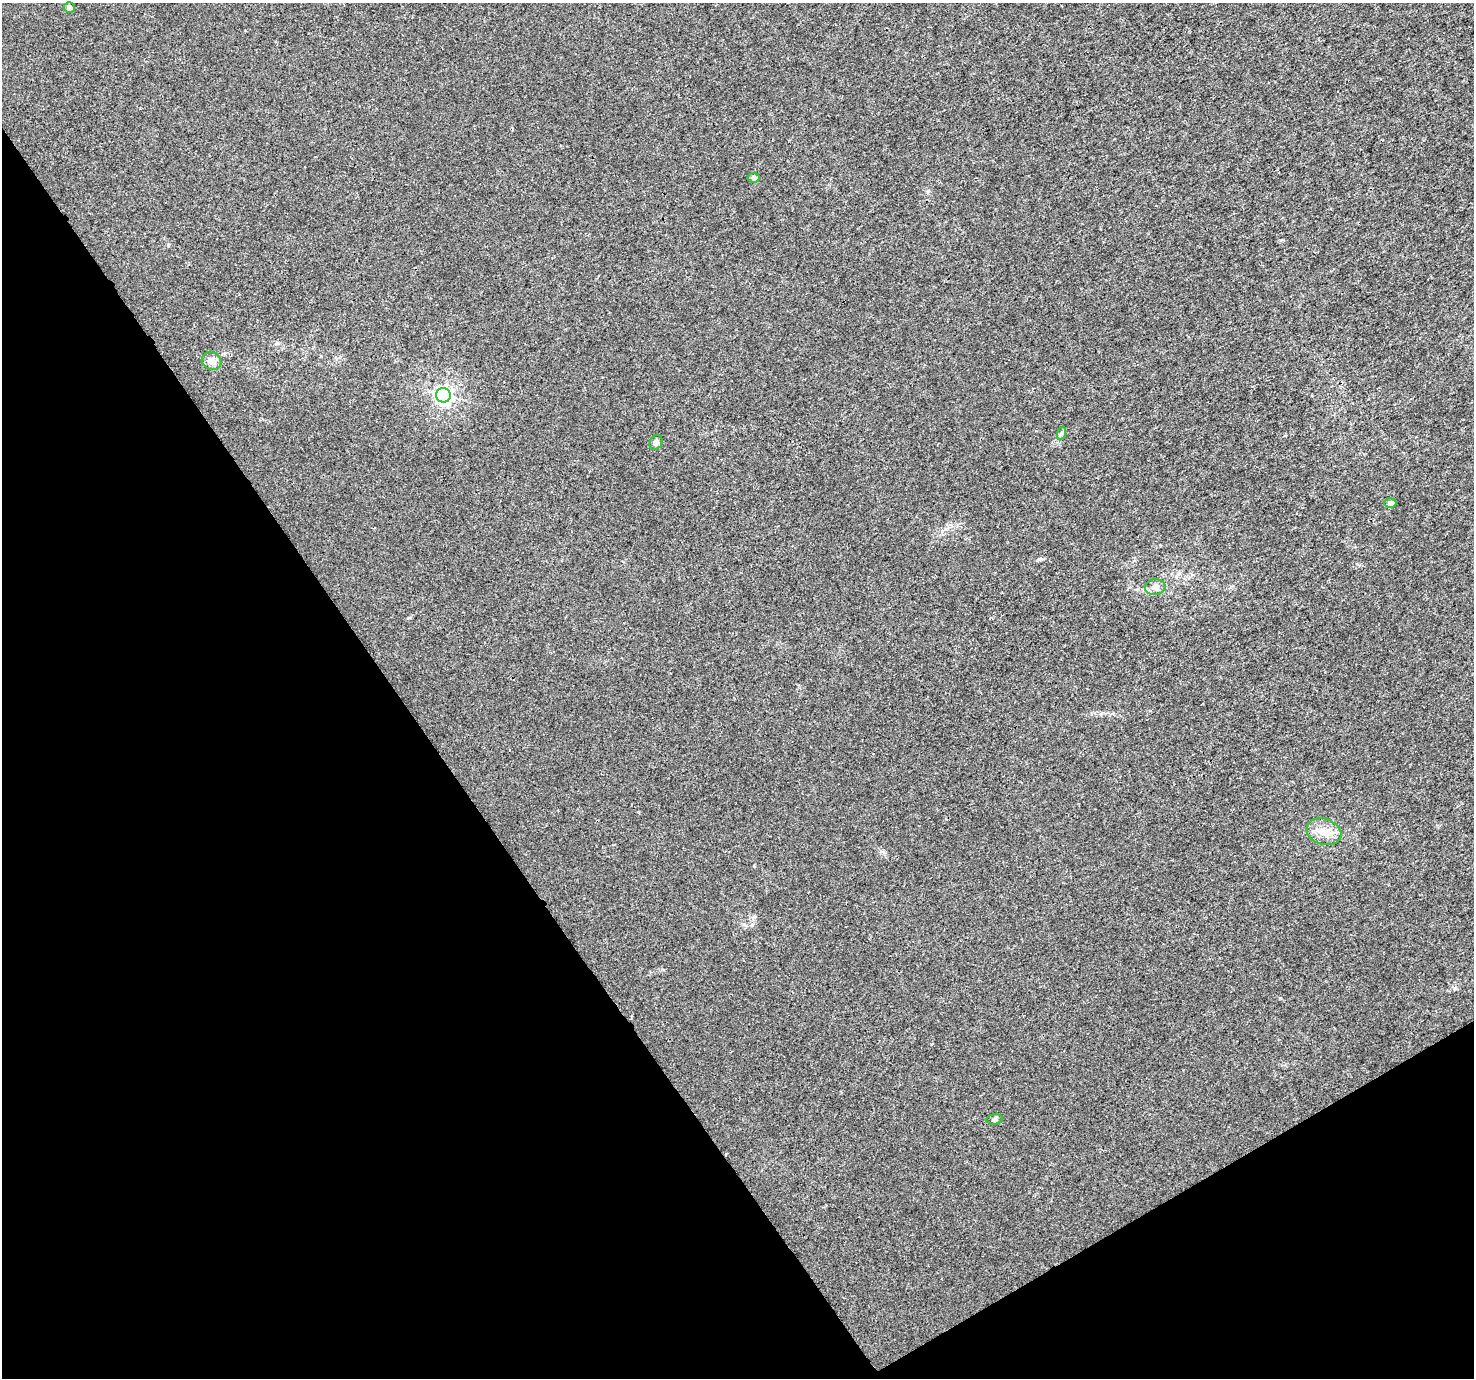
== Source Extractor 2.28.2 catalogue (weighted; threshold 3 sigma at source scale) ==
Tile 14 of 4 x 4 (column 2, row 4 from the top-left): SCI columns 1477-2948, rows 180-1555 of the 5892 x 5802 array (HDU 1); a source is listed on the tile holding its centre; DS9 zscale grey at full resolution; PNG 1476 x 1380 px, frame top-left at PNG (2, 3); each listed source drawn as its Kron ellipse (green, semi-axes under 4 px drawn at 4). Shown black and unused: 32% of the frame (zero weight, under 3 of 4 exposures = <1% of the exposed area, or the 3 px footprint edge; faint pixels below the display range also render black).
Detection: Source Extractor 2.28.2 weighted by HDU 2 'WHT'; one run over the whole footprint, this tile lists its part. Background 9.27e-04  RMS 0.002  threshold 0.00901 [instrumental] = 3 sigma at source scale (4.5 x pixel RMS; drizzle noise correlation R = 1.50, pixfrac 1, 0.0396/0.0396 arcsec/px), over >= 5 px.
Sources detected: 10; all 10 listed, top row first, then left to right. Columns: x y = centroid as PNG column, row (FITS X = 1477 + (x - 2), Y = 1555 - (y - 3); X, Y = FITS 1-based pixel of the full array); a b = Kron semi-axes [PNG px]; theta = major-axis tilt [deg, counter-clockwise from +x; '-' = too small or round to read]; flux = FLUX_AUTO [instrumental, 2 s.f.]
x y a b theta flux
69 8 5 5 - 0.89
754 178 6 5 - 0.82
212 361 10 9 - 1.4
443 395 7 7 - 71
1062 433 7 4 70 0.39
656 442 8 6 62 0.59
1390 503 6 5 - 0.87
1155 587 10 8 7 1.2
1324 832 18 13 -18 2.7
995 1119 8 5 7 0.39
Unlisted compact peaks at least as high as the median listed source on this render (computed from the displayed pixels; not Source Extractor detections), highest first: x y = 928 191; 1039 559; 1280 998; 1281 240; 754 866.